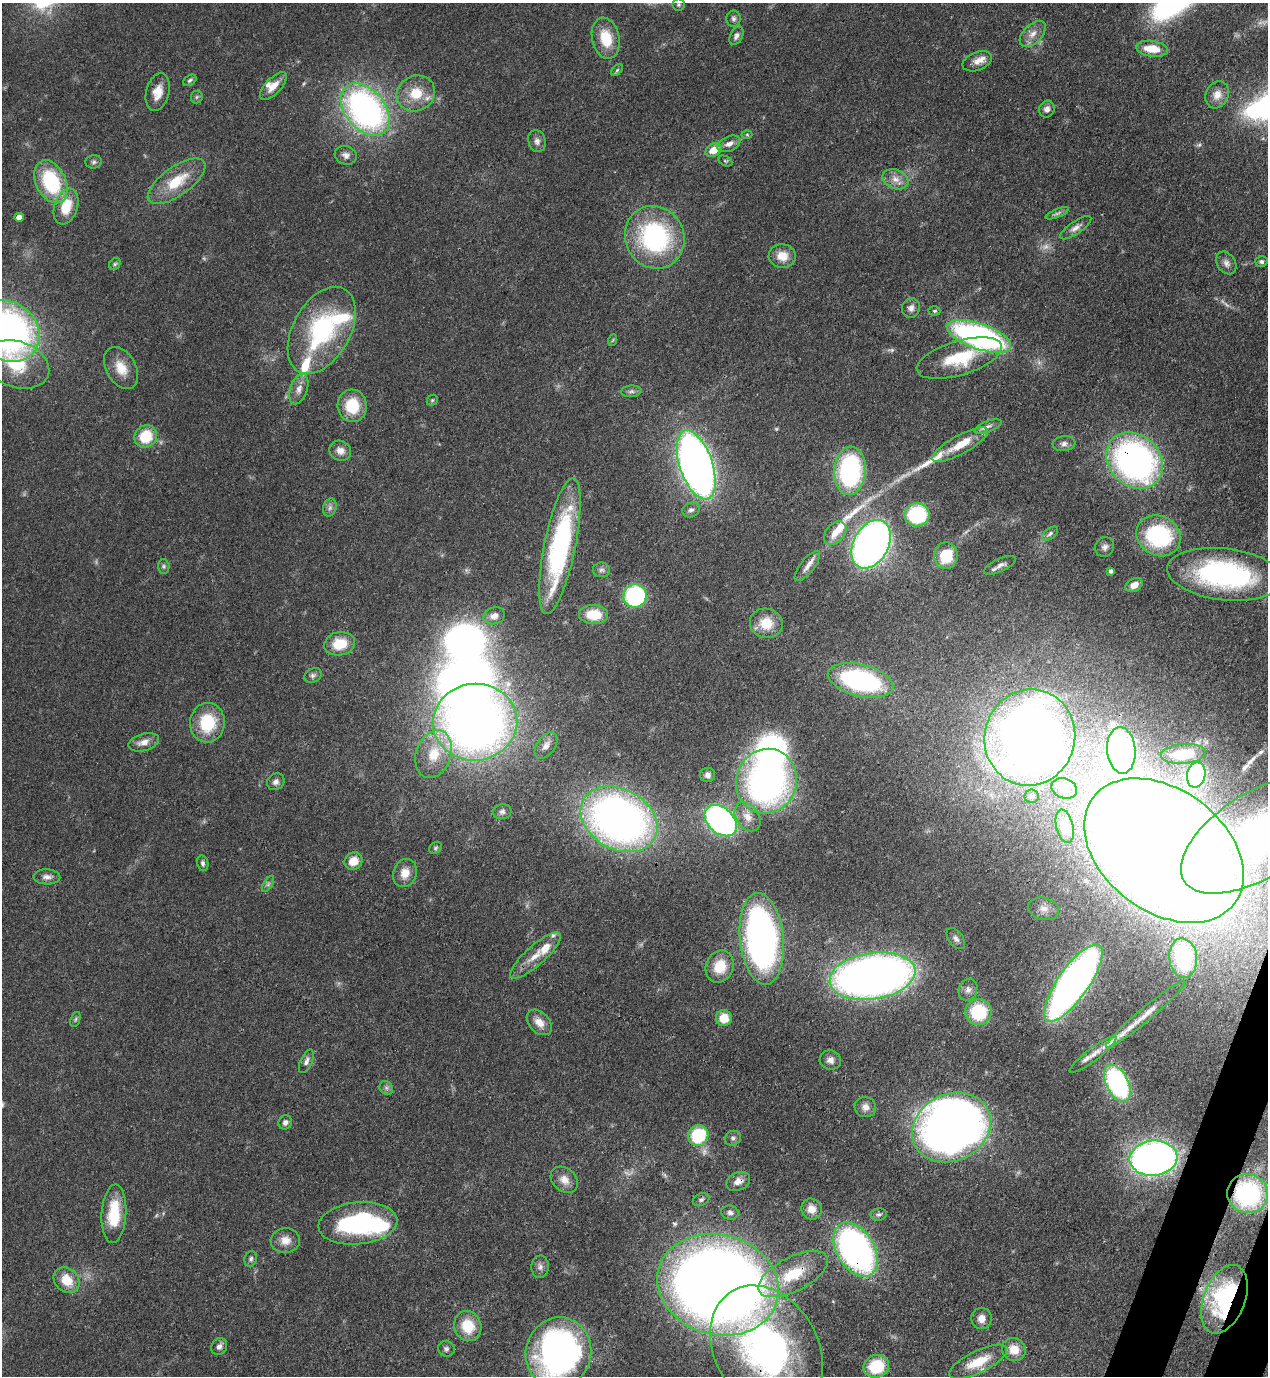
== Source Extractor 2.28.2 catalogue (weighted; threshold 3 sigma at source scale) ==
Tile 6 of 4 x 4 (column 2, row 2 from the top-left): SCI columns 1619-2884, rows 2791-4164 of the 5638 x 5579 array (HDU 1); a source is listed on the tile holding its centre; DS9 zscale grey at full resolution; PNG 1270 x 1378 px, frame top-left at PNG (2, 3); each listed source drawn as its Kron ellipse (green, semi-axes under 4 px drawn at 4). Shown black and unused: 2% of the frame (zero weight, under 3 of 4 exposures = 7% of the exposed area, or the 3 px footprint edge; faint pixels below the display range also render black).
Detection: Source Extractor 2.28.2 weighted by HDU 2 'WHT'; one run over the whole footprint, this tile lists its part. Background 0.0513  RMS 0.0033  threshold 0.0147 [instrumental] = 3 sigma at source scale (4.5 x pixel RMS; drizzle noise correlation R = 1.50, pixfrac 1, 0.05/0.05 arcsec/px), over >= 5 px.
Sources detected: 183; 4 too faint to see at this stretch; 8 inside a brighter object's white glare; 3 long thin detections or spike segments (spike, bleed or trail) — neither listed nor drawn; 10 inside a brighter listed object's ellipse — not listed separately; the other 158 listed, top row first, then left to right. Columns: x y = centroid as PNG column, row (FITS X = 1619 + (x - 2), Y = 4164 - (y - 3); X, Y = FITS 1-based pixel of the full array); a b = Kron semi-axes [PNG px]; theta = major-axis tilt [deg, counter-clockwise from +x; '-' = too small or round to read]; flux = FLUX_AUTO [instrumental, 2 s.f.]
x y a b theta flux
678 4 6 6 - 0.62
733 19 8 7 - 0.99
1033 34 16 9 45 3
736 36 10 6 62 1.3
606 38 21 13 -77 9.8
1152 49 16 8 -8 6.6
977 61 15 9 22 2.8
617 70 7 4 45 0.5
190 80 7 5 33 0.69
273 86 17 8 46 3.9
158 92 19 11 76 4.5
416 93 19 17 27 8.7
1217 95 14 11 64 3.2
197 97 6 6 - 0.63
1047 109 8 7 - 1.6
365 110 30 20 -50 110
747 135 5 3 - 0.3
537 141 11 8 -72 1.6
729 144 12 7 23 2.3
714 150 8 6 30 4.6
346 155 11 9 -17 1.8
725 161 7 4 -24 0.54
94 162 8 6 5 0.91
895 179 13 9 -23 3
177 181 34 14 35 12
51 182 23 15 -64 27
66 207 18 11 71 8.9
1057 213 12 4 22 0.9
19 217 4 4 - 2.8
1076 228 18 6 34 1.9
655 237 32 29 -62 48
782 256 13 12 - 4.9
1261 262 6 5 - 0.86
1226 263 12 9 -58 1.8
115 264 6 5 - 0.6
911 308 10 9 - 1.7
934 311 6 4 2 0.51
322 330 47 28 61 44
8 331 33 29 -40 160
979 336 34 13 -19 100
613 340 6 3 70 0.38
959 358 44 17 17 16
17 364 33 23 -20 17
121 368 23 14 -60 6.1
299 389 16 8 71 2.5
631 391 10 6 4 1
432 400 6 5 - 0.45
352 406 16 14 -84 11
988 426 14 5 19 1.5
146 436 12 10 47 11
1064 444 11 7 7 1.4
960 445 31 9 29 8.6
340 451 11 9 -27 2.6
1135 460 31 25 -45 120
696 465 36 16 -71 250
850 471 24 16 86 52
330 507 9 6 75 1.3
691 510 9 7 20 1.2
917 515 12 11 - 27
835 533 13 9 49 4.1
1050 533 9 5 38 0.91
1159 536 23 19 -29 33
871 544 26 17 61 180
560 546 69 15 78 59
1105 547 10 9 - 1.5
946 556 13 11 89 12
1000 565 17 6 25 1.8
164 566 7 5 -88 0.74
807 566 18 7 51 2.4
601 570 8 7 - 1.1
1111 571 4 3 - 0.75
1225 574 58 26 -7 64
1134 585 9 6 28 2.7
635 596 12 11 - 38
594 615 14 9 -2 9.5
494 616 11 8 17 2.4
766 623 16 14 -11 7.3
339 644 15 11 10 8.6
313 675 9 6 28 1.1
861 680 33 16 -14 63
475 722 42 38 6 280
207 723 20 17 85 15
1030 737 48 45 73 410
144 742 16 8 16 2.9
546 745 15 9 55 2.3
1121 750 23 14 -85 80
434 754 24 17 70 11
1183 754 22 10 5 8.6
708 775 7 7 - 1.3
1196 775 13 9 78 47
766 781 32 30 69 130
276 782 9 8 - 1.4
1064 788 13 10 -20 2.7
1032 796 7 6 - 0.91
502 812 9 7 10 1.1
748 817 16 11 -55 4.1
619 819 41 30 -29 200
721 821 18 12 -43 100
1065 826 17 8 -76 2.7
1259 834 88 42 32 55
436 848 7 5 39 0.59
1164 851 89 61 -37 990
353 861 9 8 - 5
203 863 8 5 -78 0.99
405 873 14 11 70 4
47 877 13 7 -2 1.8
268 884 9 3 59 0.75
1044 909 15 11 -15 3.3
762 939 46 22 -84 140
956 939 12 7 -52 1.3
536 955 32 10 42 5.8
1183 958 20 14 -84 19
720 967 16 14 66 8.3
872 976 43 23 9 260
1073 983 46 15 55 220
968 990 11 9 67 1.7
978 1012 13 13 - 18
1146 1014 51 6 40 5.5
724 1018 8 8 - 6.2
75 1019 8 4 70 0.6
539 1022 15 10 -47 3.5
1093 1054 29 6 37 3.4
830 1060 11 9 -13 1.9
306 1061 13 6 66 1.4
1117 1083 20 11 -63 53
386 1088 7 6 - 0.94
865 1107 11 10 - 2.1
285 1122 7 6 - 1.3
951 1127 41 33 26 280
698 1135 11 10 - 19
733 1138 8 7 - 0.98
1153 1158 24 17 5 170
564 1180 15 11 -40 3.3
738 1181 12 9 25 2.6
1248 1194 20 19 - 42
701 1200 9 6 25 0.95
811 1209 10 10 - 3.2
730 1213 9 7 -13 1
114 1214 29 12 87 13
879 1214 8 6 9 0.82
358 1223 40 21 6 45
285 1240 15 12 3 3.7
856 1250 29 19 -58 110
251 1259 8 6 72 0.84
540 1267 11 8 87 1.5
793 1274 38 17 27 14
67 1280 14 11 -44 6.9
718 1285 61 50 -16 550
1224 1299 36 20 69 39
981 1318 11 10 - 2.7
468 1326 15 13 -68 10
219 1347 8 7 - 1.5
446 1349 8 7 - 1.1
767 1350 68 51 -59 110
1014 1350 12 11 - 5
558 1353 35 32 73 130
978 1362 32 11 26 9.5
876 1366 13 11 19 14
Overlapping masked pixels (flux is a lower limit): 10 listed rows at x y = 1135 460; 1164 851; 872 976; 738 1181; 1248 1194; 856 1250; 793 1274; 718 1285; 1224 1299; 767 1350
Isophote crosses this tile's border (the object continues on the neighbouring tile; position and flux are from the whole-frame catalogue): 4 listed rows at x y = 8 331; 1259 834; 767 1350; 558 1353